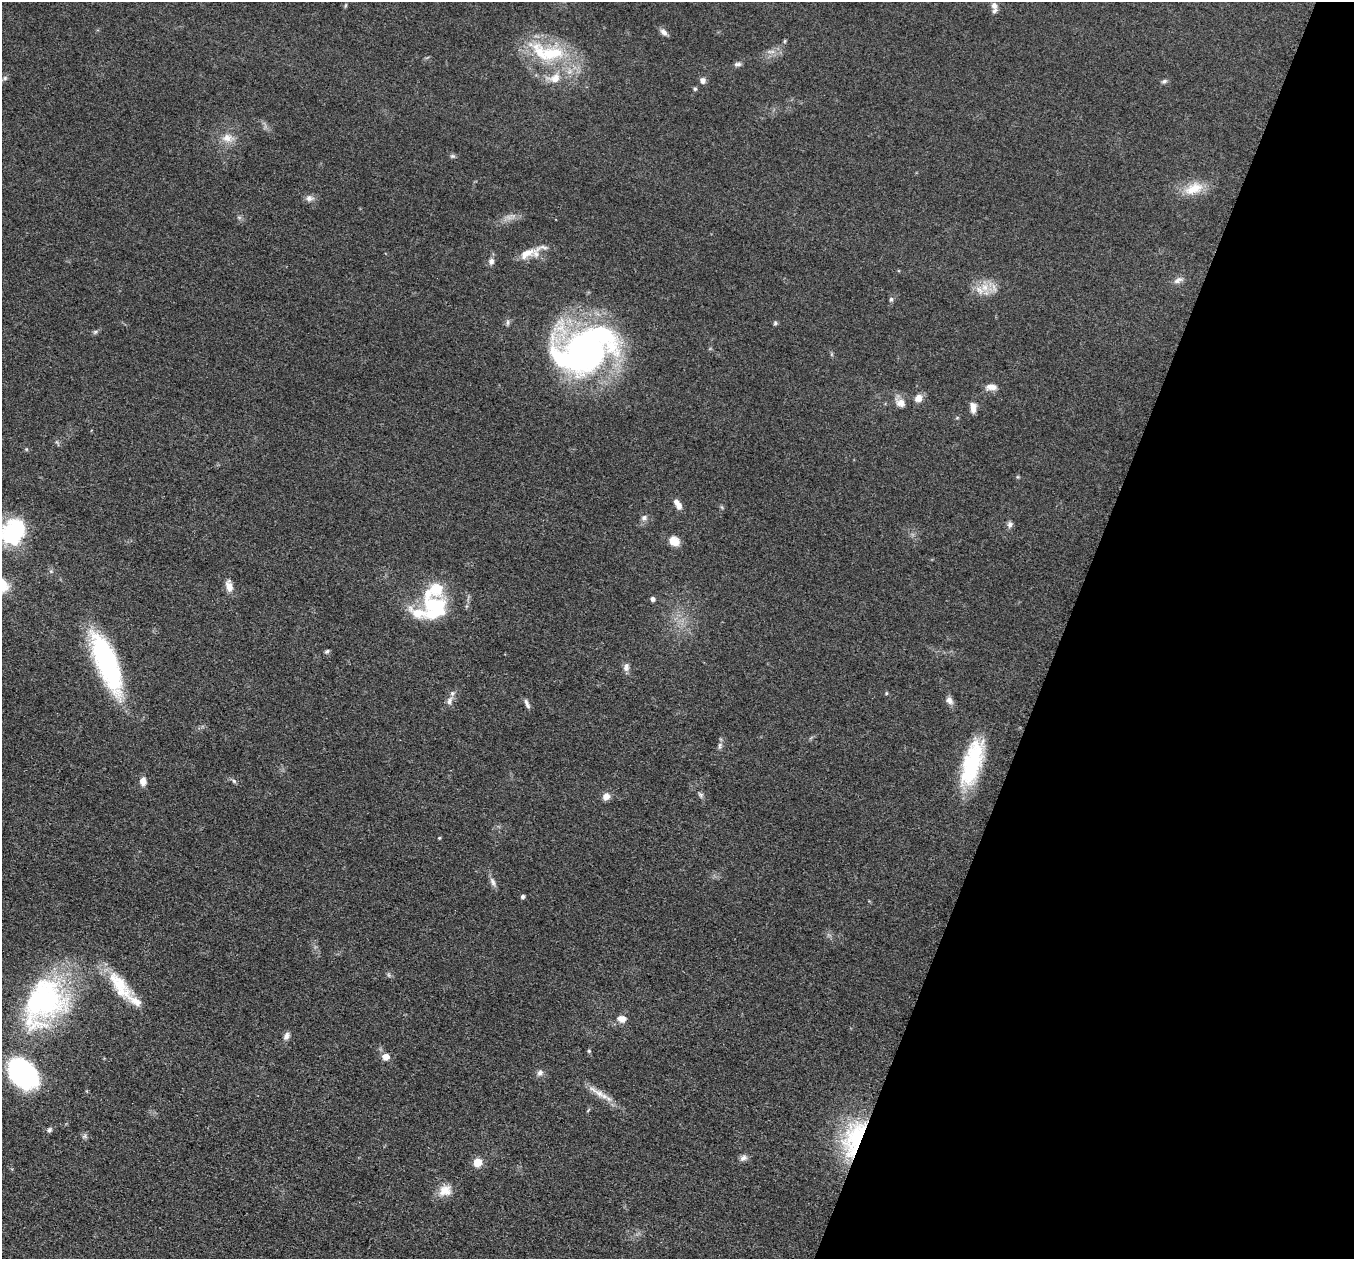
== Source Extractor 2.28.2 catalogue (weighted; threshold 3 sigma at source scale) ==
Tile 8 of 4 x 4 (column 4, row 2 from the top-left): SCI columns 4089-5440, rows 2711-3967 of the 5457 x 5503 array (HDU 1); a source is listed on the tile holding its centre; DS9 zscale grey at full resolution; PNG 1356 x 1261 px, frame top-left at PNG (2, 2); no overlay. Shown black and unused: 21% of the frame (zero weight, under 3 of 5 exposures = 4% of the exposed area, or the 3 px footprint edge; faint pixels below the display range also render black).
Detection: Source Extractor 2.28.2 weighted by HDU 2 'WHT'; one run over the whole footprint, this tile lists its part. Background 0.054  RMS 0.006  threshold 0.0268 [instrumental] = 3 sigma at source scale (4.5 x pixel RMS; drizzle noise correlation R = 1.50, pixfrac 1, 0.05/0.05 arcsec/px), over >= 5 px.
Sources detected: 73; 3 inside a brighter object's white glare — not listed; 4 inside a brighter listed object's ellipse — not listed separately; the other 66 listed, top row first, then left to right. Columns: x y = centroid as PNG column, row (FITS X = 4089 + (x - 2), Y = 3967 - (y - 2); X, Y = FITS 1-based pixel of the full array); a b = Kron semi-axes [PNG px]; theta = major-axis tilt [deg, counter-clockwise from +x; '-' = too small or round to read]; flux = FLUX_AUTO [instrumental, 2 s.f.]
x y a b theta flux
994 6 10 8 -75 2.5
663 32 10 6 -41 2.5
785 41 6 4 88 0.67
551 54 42 21 8 37
738 64 9 5 3 1.6
5 78 6 6 - 1.3
555 78 18 13 15 8.8
702 80 8 7 - 2.3
1164 81 8 5 28 1.3
695 89 5 4 - 0.93
227 138 15 12 -1 6.4
452 156 6 5 - 1
1194 189 28 14 23 12
309 198 9 8 - 2.6
527 253 29 9 27 9.1
491 261 9 7 73 2.5
1178 280 14 7 31 2.9
985 287 13 10 -69 7
891 299 7 5 74 1.2
508 322 9 4 90 1.2
775 323 5 5 - 0.95
95 332 6 5 - 1
586 349 67 41 24 230
991 387 15 7 -1 3.7
918 398 10 9 - 4.2
901 403 12 10 -13 4.4
973 408 11 6 -88 4.5
678 504 13 6 -60 4.5
644 518 8 7 - 2
1010 524 9 7 -87 1.9
13 532 30 24 55 44
674 541 12 10 -34 6.5
229 586 14 8 -75 5.1
652 599 4 4 - 2.2
435 605 36 22 -32 34
327 651 7 5 48 1
107 663 66 20 -68 89
626 667 12 7 86 2.6
886 693 5 3 - 0.62
449 701 13 6 70 3.1
949 701 11 8 -51 2.8
527 704 14 5 -65 2
720 746 12 4 89 1.7
972 763 53 19 74 46
143 781 9 7 -88 4.3
234 781 7 4 -45 1.1
700 795 9 5 -61 1.4
606 796 8 7 - 4.1
439 838 4 3 - 0.58
493 882 13 6 -67 2.5
522 896 4 4 - 1.5
119 985 46 16 -54 23
44 1001 72 49 64 120
622 1019 11 8 -5 4.6
286 1036 11 6 70 2.6
589 1051 5 4 - 0.76
386 1057 8 7 - 4.7
24 1073 33 23 -45 93
540 1073 9 7 19 2.1
599 1093 16 8 -31 5.8
49 1130 7 6 - 1.3
85 1136 7 4 71 1.2
854 1138 51 25 69 52
743 1158 10 7 26 2.3
477 1162 8 8 - 8
445 1191 17 14 21 7.8
Overlapping masked pixels (flux is a lower limit): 1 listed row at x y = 854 1138
Isophote crosses this tile's border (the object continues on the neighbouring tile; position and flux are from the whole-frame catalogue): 1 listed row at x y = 13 532